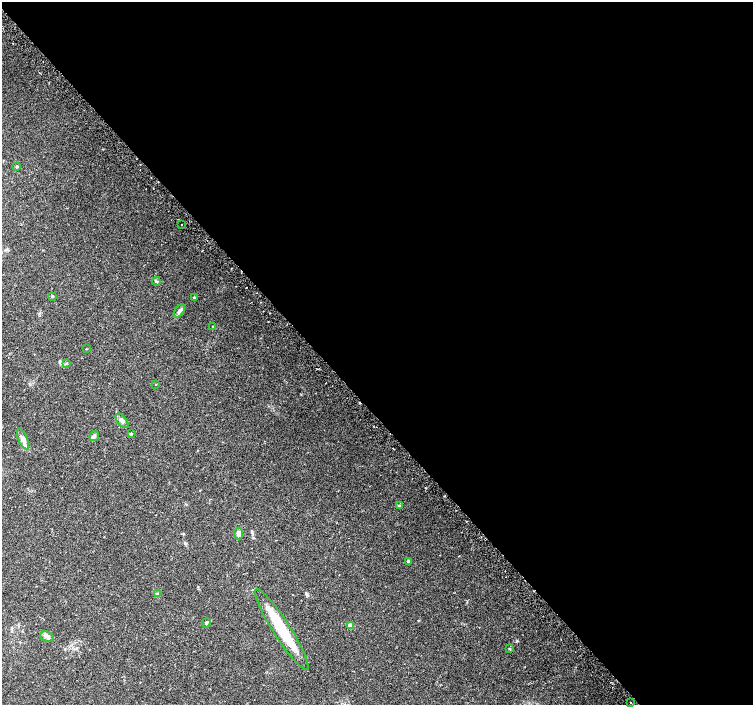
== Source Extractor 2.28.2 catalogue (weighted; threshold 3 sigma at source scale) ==
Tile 8 of 4 x 4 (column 4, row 2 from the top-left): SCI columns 4541-6042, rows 3042-4447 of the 6068 x 6021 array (HDU 1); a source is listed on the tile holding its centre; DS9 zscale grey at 2 x 2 block average (1 PNG px = mean of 2 x 2 image px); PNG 755 x 707 px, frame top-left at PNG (2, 2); each listed source drawn as its Kron ellipse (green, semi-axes under 4 px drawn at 4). Shown black and unused: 58% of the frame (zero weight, under 2 of 3 exposures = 2% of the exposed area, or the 3 px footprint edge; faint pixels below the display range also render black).
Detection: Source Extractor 2.28.2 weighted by HDU 2 'WHT'; one run over the whole footprint, this tile lists its part. Background 0.0845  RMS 0.012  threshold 0.0519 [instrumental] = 3 sigma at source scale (4.5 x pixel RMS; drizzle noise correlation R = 1.50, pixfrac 1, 0.0396/0.0396 arcsec/px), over >= 5 px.
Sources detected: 26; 2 inside a brighter listed object's ellipse — not listed separately; the other 24 listed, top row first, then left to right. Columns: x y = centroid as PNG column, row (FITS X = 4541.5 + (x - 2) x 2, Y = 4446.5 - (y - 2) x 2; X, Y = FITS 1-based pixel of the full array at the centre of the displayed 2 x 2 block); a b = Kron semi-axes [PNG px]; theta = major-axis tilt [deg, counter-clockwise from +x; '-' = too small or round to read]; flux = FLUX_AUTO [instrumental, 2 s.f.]
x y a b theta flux
17 167 3 2 - 3.3
181 224 2 2 - 1.3
156 281 4 3 - 2.9
52 296 3 3 - 3.3
194 297 3 2 - 2.2
179 311 8 4 55 7.8
213 326 2 2 - 1.1
86 349 2 2 - 1.1
66 363 3 2 - 1.9
156 384 2 2 - 1.1
122 421 9 4 -51 11
131 434 3 3 - 3.7
94 436 5 5 - 5.1
23 439 11 4 -66 13
400 506 4 3 - 3.9
238 534 6 4 -86 11
408 561 4 3 - 3
157 594 4 3 - 3.1
206 623 5 2 - 2.6
350 625 3 3 - 25
282 630 47 8 -57 110
47 637 7 5 -26 7.7
509 649 3 3 - 1.8
630 702 2 2 - 2.9
Diffuse or blended objects may show on this block-average render without a row.